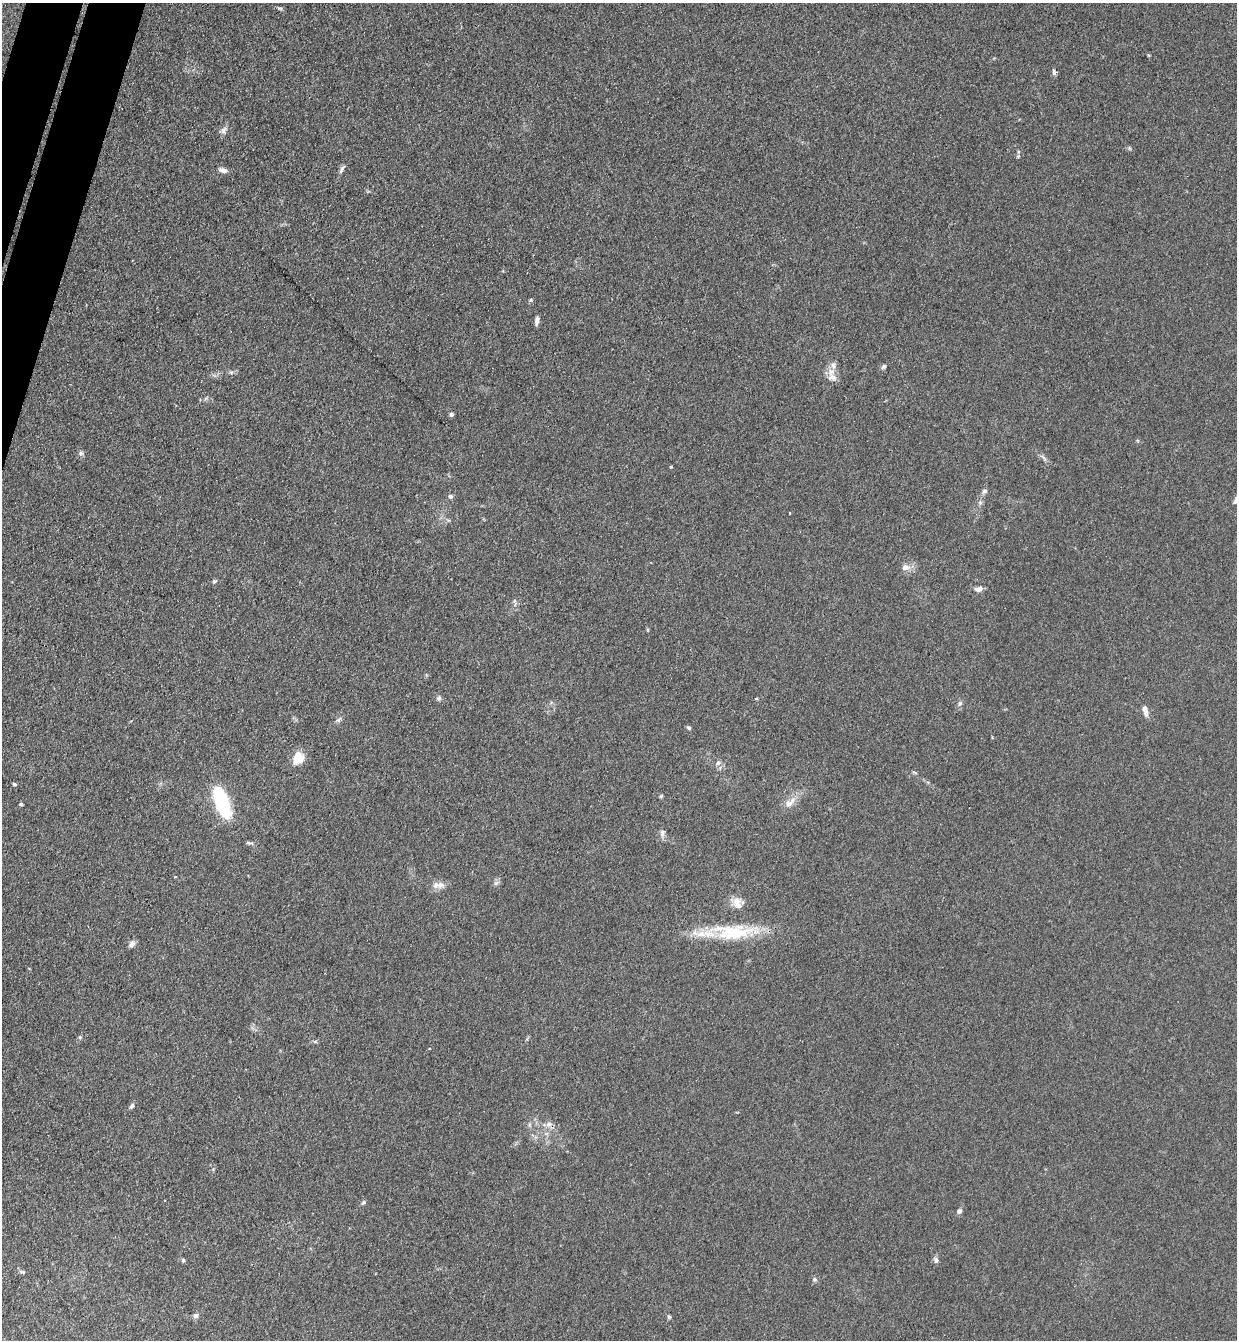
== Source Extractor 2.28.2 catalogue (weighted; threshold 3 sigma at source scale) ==
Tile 11 of 4 x 4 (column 3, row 3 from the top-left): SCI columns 2660-3894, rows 1361-2698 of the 5447 x 5397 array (HDU 1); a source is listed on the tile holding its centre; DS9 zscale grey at full resolution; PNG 1239 x 1342 px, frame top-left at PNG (2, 3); no overlay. Shown black and unused: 2% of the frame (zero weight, under 3 of 4 exposures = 5% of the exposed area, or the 3 px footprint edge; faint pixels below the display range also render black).
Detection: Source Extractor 2.28.2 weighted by HDU 2 'WHT'; one run over the whole footprint, this tile lists its part. Background 0.128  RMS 0.0077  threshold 0.0349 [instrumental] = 3 sigma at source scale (4.5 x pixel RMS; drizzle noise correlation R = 1.50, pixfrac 1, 0.05/0.05 arcsec/px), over >= 5 px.
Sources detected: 54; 2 inside a brighter listed object's ellipse — not listed separately; the other 52 listed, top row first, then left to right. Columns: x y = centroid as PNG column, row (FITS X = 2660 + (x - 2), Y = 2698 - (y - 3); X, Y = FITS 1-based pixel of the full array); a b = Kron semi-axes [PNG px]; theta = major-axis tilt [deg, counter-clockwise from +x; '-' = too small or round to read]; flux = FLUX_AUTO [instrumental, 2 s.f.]
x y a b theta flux
280 8 9 3 -13 1.3
1054 72 8 5 -81 1.9
224 130 12 8 60 3.3
1129 148 6 4 -47 1.1
1018 156 5 5 - 1.1
342 169 12 5 64 2.3
223 170 11 6 -18 3.3
531 300 5 4 - 1.1
537 320 11 5 81 3.1
833 365 10 8 -87 4.4
883 366 7 5 45 1.7
832 377 14 9 -12 5.4
451 414 5 5 - 1.6
81 453 6 6 - 1.6
984 491 8 6 35 2.1
450 496 6 5 - 2
980 502 7 6 - 1.8
905 567 9 7 5 4.8
214 581 6 5 - 1.3
979 589 9 6 14 4.1
439 698 7 6 - 1.7
960 703 6 6 - 1.6
1145 711 14 6 -77 4.4
339 719 9 4 44 1.9
689 728 5 5 - 1.4
298 758 15 13 66 12
718 763 7 6 - 2
915 772 8 2 -21 0.83
14 784 4 4 - 1.8
661 796 5 4 - 1
222 802 33 12 -69 61
790 803 20 9 40 7.7
21 804 4 3 - 1.6
662 833 11 6 84 2.9
249 843 10 4 -5 1.6
496 883 8 5 44 1.9
440 885 11 9 23 4.7
737 901 14 11 51 7
733 932 66 19 1 51
132 944 9 7 60 3.3
80 1037 5 4 - 1.1
315 1042 6 4 -19 1
132 1106 8 5 53 1.8
548 1124 9 7 19 3.5
363 1202 7 5 39 1.5
959 1211 7 6 - 2.2
183 1260 5 5 - 1.2
936 1260 8 6 -61 2.4
22 1272 7 5 -14 1.5
815 1279 7 5 -36 1.5
195 1316 6 6 - 2.5
669 1317 6 5 - 1.3